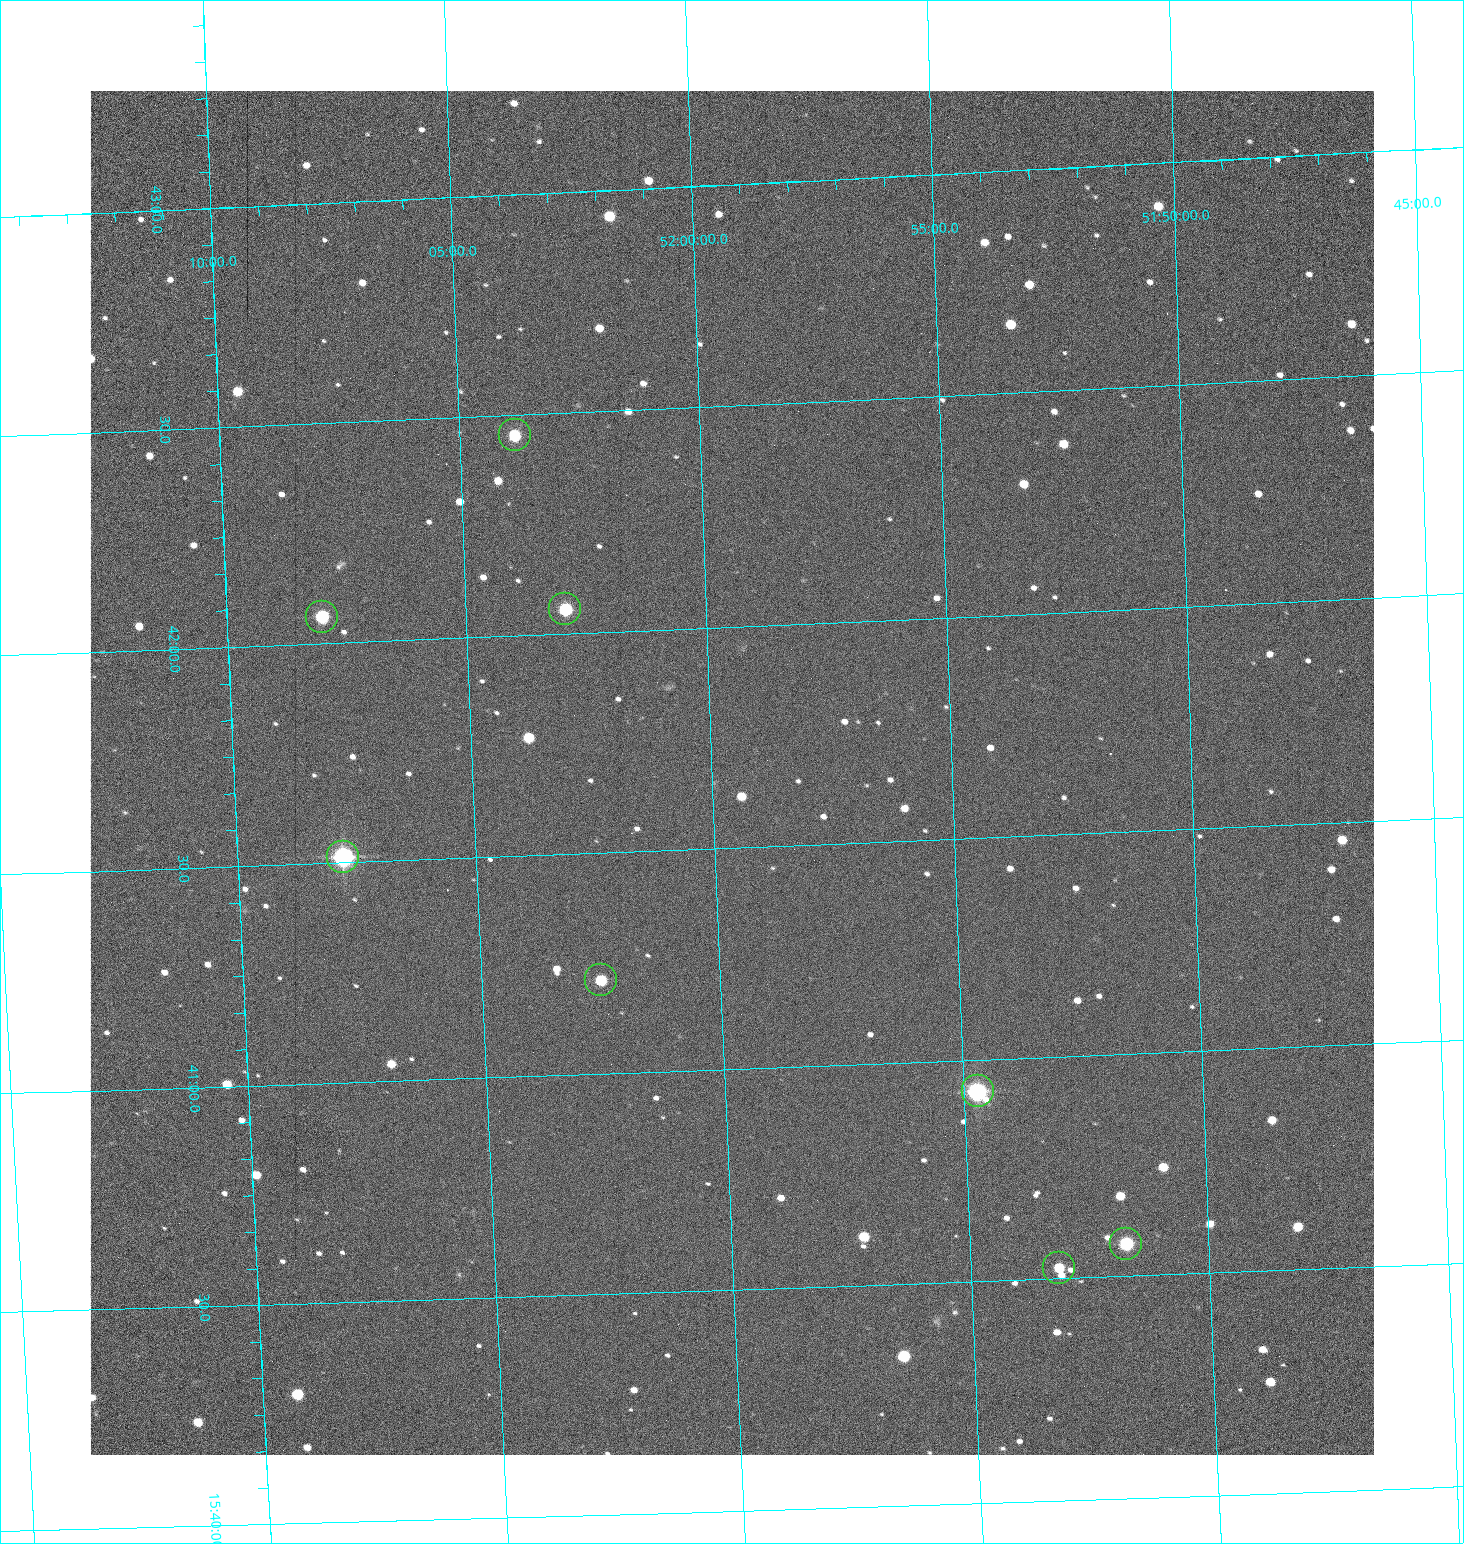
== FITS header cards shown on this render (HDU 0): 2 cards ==
NAXIS1  =                 1284 /fastest changing axis
NAXIS2  =                 1364 /next to fastest changing axis

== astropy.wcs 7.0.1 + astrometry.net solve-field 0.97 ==
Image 1284 x 1364 px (HDU 0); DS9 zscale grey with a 90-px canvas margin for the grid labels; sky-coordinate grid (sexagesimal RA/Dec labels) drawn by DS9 from the SOLVED WCS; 8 Tycho-2 reference stars matched to detected sources circled (green)
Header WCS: RA---TAN/DEC--TAN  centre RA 15:41:40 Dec +52:00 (235.42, +51.99 deg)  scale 1.26 arcsec/px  FOV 26.9' x 28.5'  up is +92 deg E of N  parity flipped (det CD > 0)
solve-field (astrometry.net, Tycho-2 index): VERIFIED the header's WCS against the Tycho-2 star catalogue (8 matches, 0 conflicts) and refined it, rather than solving blind
Solved WCS: RA---TAN-SIP/DEC--TAN-SIP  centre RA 15:41:40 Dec +52:00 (235.42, +51.99 deg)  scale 1.25 arcsec/px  FOV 26.8' x 28.5'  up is +92 deg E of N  parity flipped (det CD > 0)
The solver's refit moves the header's centre by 0.76 arcsec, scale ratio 0.9984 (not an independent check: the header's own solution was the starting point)
Tycho-2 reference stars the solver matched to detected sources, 8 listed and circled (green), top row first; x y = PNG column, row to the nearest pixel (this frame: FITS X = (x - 90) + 1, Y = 1364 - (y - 91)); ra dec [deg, ICRS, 3 dp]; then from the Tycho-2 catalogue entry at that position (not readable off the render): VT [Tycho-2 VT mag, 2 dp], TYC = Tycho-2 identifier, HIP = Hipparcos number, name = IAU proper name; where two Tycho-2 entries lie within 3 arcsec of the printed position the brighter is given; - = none
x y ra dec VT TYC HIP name
515 435 235.614 +52.064 11.61 3489-1132-1 - -
565 609 235.514 +52.049 11.19 3489-1407-1 - -
322 617 235.515 +52.133 11.12 3489-1380-1 - -
343 857 235.378 +52.130 9.31 3489-1322-1 76850 -
601 980 235.303 +52.042 11.52 3489-958-1 - -
978 1091 235.232 +51.912 9.59 3489-824-1 - -
1126 1244 235.143 +51.862 10.97 3489-1016-1 - -
1059 1268 235.131 +51.886 12.29 3489-908-1 - -